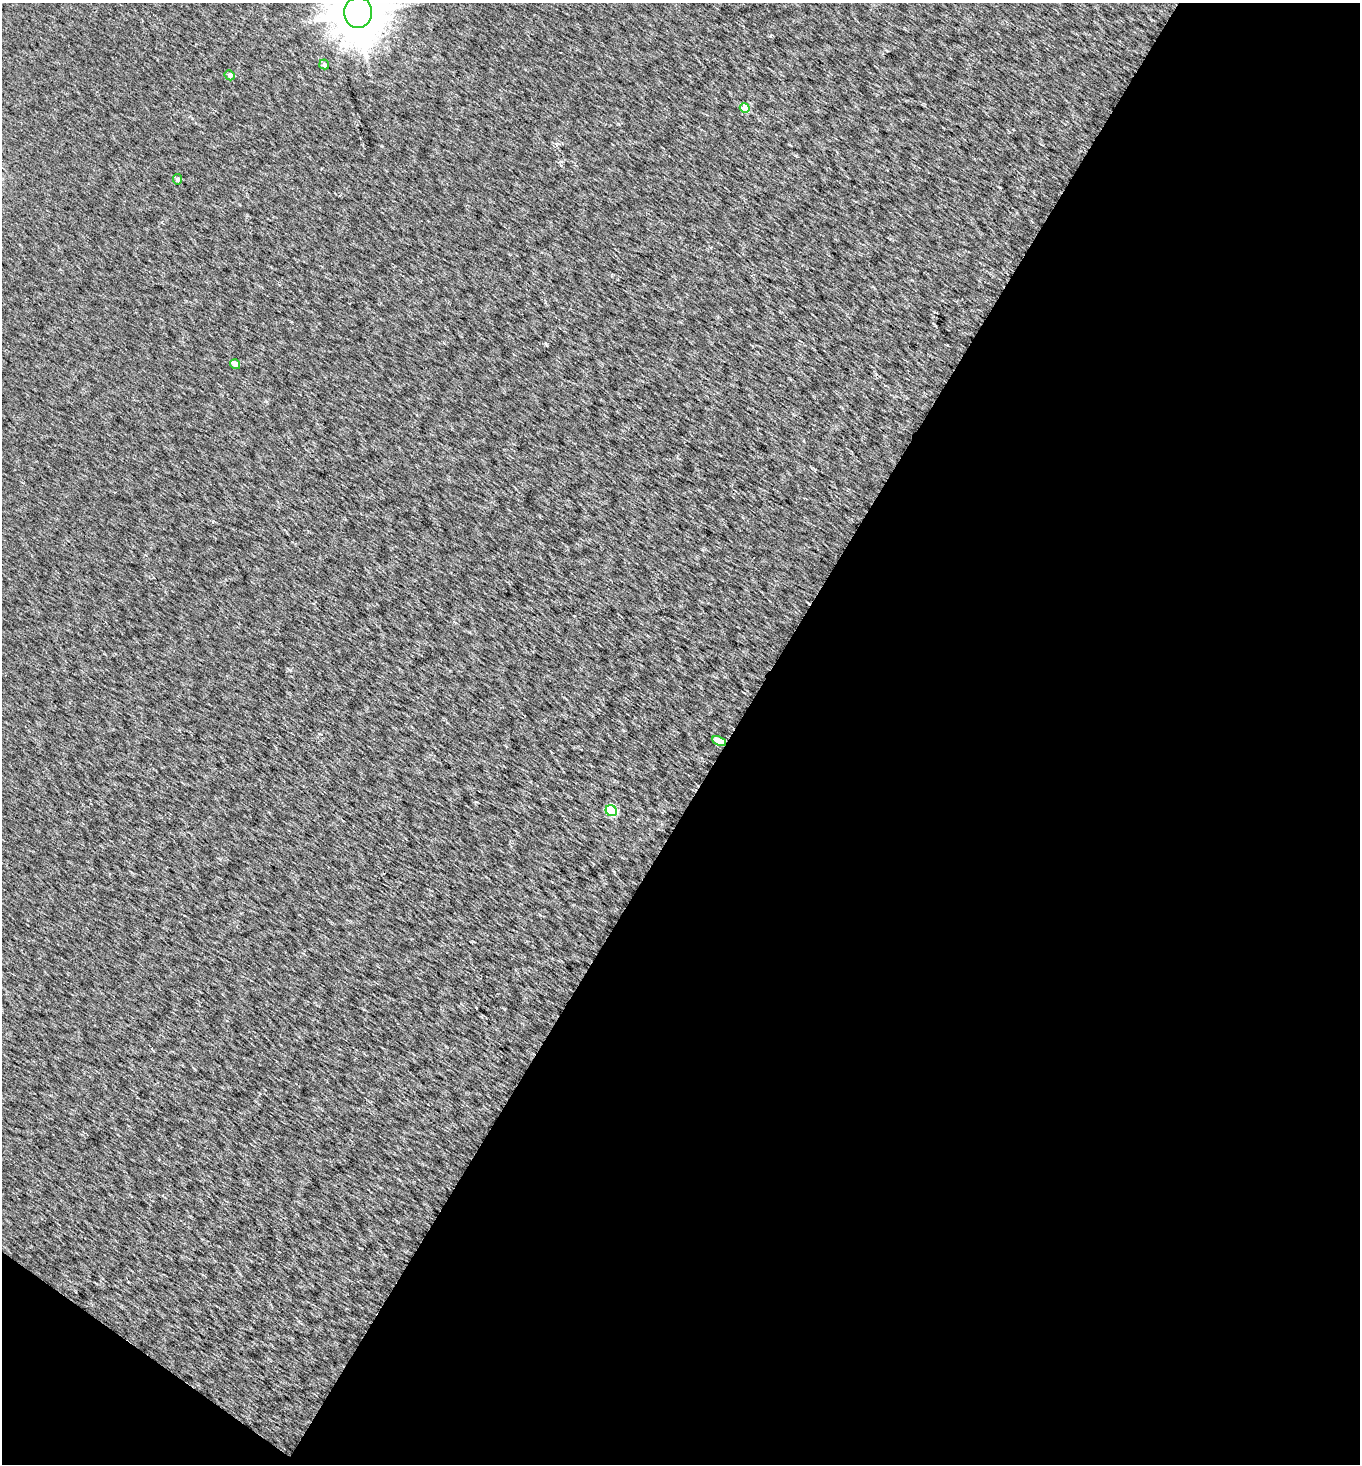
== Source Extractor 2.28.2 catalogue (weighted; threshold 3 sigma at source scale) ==
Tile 4 of 2 x 2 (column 2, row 2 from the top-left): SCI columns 1486-2843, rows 2-1463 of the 2954 x 2924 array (HDU 1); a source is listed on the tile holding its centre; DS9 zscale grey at full resolution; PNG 1362 x 1466 px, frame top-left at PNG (2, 3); each listed source drawn as its Kron ellipse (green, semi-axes under 4 px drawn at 4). Shown black and unused: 48% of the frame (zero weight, under 2 of 3 exposures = <1% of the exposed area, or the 3 px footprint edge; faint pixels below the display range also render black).
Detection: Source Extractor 2.28.2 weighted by HDU 2 'WHT'; one run over the whole footprint, this tile lists its part. Background 0.0102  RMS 0.015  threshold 0.0678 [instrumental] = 3 sigma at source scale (4.5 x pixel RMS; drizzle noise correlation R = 1.50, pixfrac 1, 0.0396/0.0396 arcsec/px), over >= 5 px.
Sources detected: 8; all 8 listed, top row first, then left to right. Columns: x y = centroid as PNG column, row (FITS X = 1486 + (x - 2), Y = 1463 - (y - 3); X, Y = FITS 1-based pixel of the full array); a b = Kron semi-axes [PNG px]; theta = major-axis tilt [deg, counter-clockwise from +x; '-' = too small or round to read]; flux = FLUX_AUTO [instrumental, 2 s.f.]
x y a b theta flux
358 12 15 14 - 6000
324 64 5 4 - 5.1
230 75 5 5 - 5.5
745 108 5 5 - 29
177 179 5 4 - 3.8
235 364 5 4 - 9.5
719 741 7 4 -26 16
611 811 6 5 - 82
Overlapping masked pixels (flux is a lower limit): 1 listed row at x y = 719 741
Isophote crosses this tile's border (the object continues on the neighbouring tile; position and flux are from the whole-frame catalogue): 1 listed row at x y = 358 12